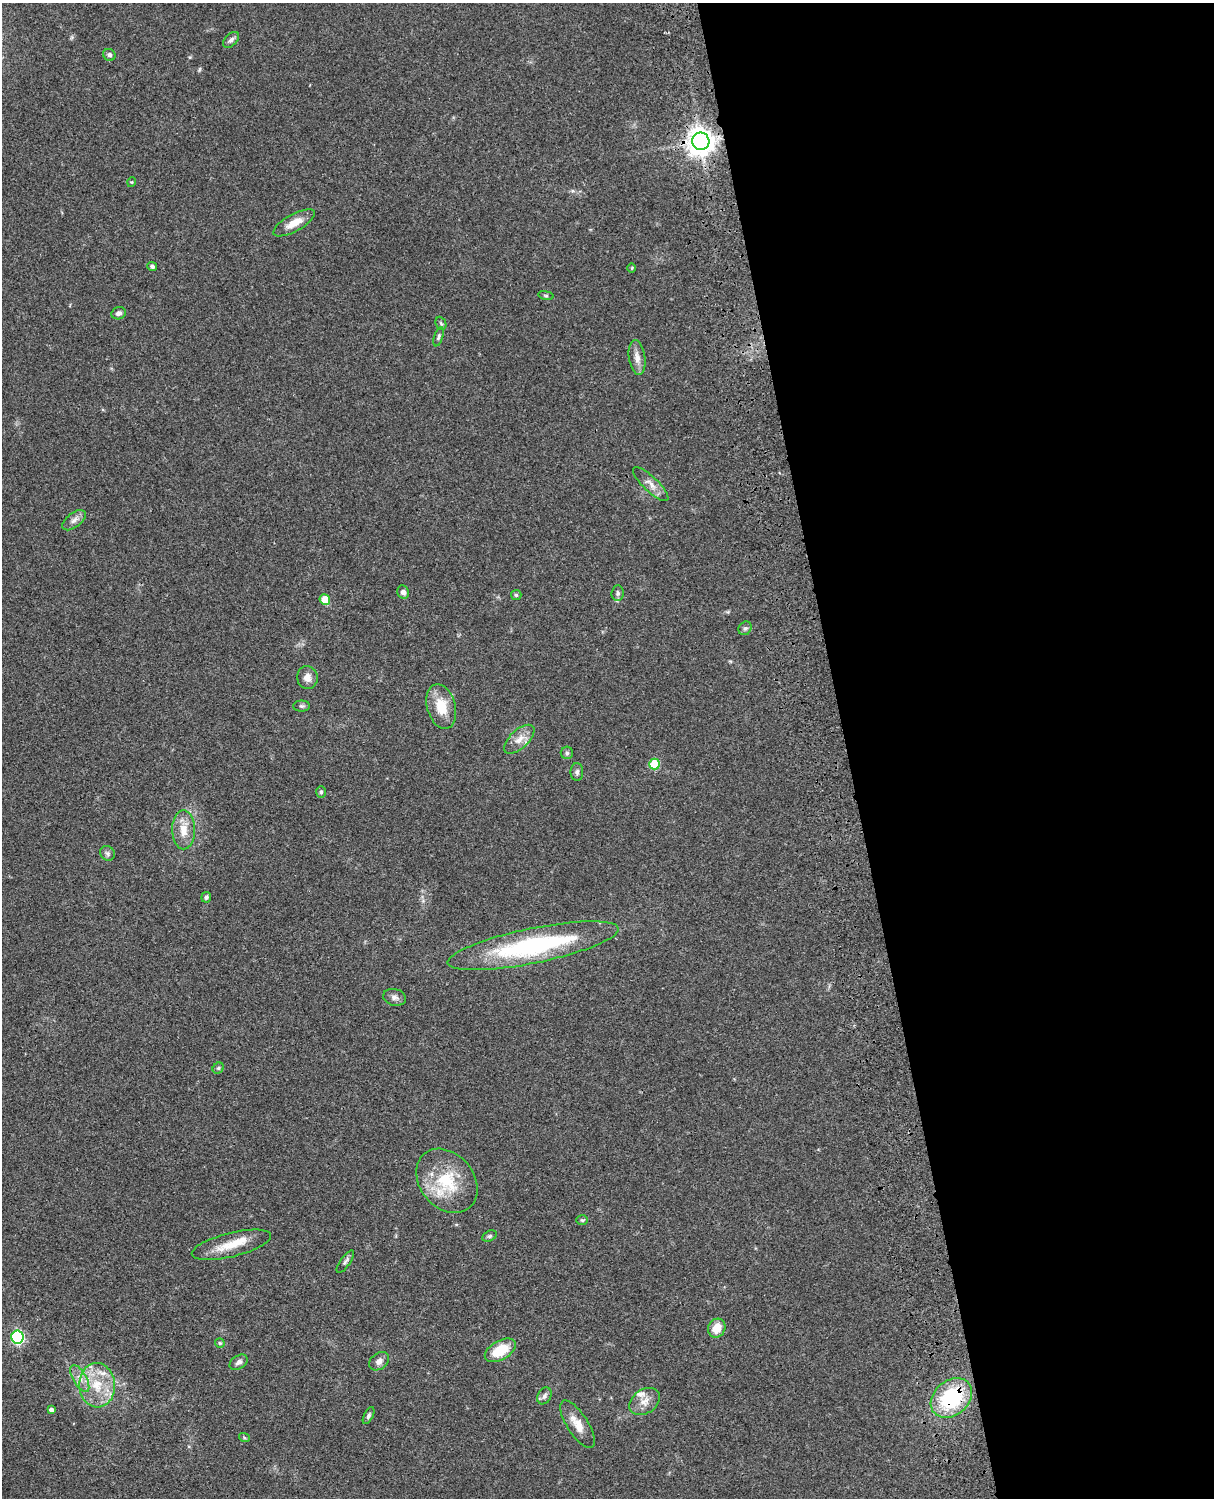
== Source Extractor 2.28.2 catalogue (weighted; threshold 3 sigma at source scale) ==
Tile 8 of 4 x 3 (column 4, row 2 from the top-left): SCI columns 3757-4968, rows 1773-3268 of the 5087 x 4927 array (HDU 1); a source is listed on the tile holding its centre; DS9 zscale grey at full resolution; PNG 1216 x 1500 px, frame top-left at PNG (2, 3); each listed source drawn as its Kron ellipse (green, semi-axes under 4 px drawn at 4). Shown black and unused: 30% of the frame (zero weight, under 3 of 4 exposures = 6% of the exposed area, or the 3 px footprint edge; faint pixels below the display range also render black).
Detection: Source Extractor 2.28.2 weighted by HDU 2 'WHT'; one run over the whole footprint, this tile lists its part. Background 0.0886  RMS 0.0062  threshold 0.0277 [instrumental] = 3 sigma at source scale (4.5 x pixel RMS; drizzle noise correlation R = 1.50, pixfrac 1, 0.05/0.05 arcsec/px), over >= 5 px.
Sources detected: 56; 3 inside a brighter listed object's ellipse — not listed separately; the other 53 listed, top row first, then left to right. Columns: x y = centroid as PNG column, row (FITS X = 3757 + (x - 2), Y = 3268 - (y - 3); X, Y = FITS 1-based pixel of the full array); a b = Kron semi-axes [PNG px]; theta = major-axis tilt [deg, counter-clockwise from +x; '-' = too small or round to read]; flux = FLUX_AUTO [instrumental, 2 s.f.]
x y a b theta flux
231 40 10 6 45 2.1
109 55 6 5 - 1.7
701 141 9 8 - 650
132 182 5 3 - 0.49
294 223 23 8 29 8.2
152 266 5 4 - 1.3
632 268 5 3 - 0.52
546 295 8 4 -9 1
119 313 7 6 - 2.1
441 323 7 5 -67 0.97
439 337 10 4 72 1.3
637 357 17 8 -82 4.7
651 484 23 7 -43 5
74 520 13 7 38 3.1
403 592 7 6 - 2.4
618 593 8 6 84 1.6
516 595 5 5 - 1
325 600 5 5 - 11
745 628 7 6 - 1.4
307 677 11 10 - 4.4
302 706 8 5 0 1.3
441 706 23 14 -75 14
519 739 19 9 43 5.9
567 753 6 6 - 1.3
654 764 5 5 - 27
577 772 9 6 -90 1.8
321 792 6 5 - 1
184 830 19 11 -90 9
107 853 8 7 - 1.7
206 897 5 5 - 1.4
533 946 87 17 12 87
395 997 11 8 -15 2.6
218 1068 6 5 - 1
447 1181 35 27 -50 31
582 1220 6 5 - 0.91
489 1236 7 5 27 1.1
231 1245 41 12 14 14
345 1262 13 5 55 1.7
717 1328 10 8 61 8.8
17 1337 6 6 - 100
220 1343 5 4 - 0.73
500 1350 17 9 30 17
379 1361 11 8 37 3.4
239 1362 10 6 31 2.2
80 1378 15 6 -60 4.7
97 1385 22 18 -87 19
544 1396 9 6 58 2
951 1398 23 17 40 48
645 1401 17 12 34 6
51 1410 4 4 - 2
369 1416 9 4 63 1.5
577 1424 27 10 -57 8.8
244 1437 5 3 - 0.77
Overlapping masked pixels (flux is a lower limit): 2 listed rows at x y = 701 141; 951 1398